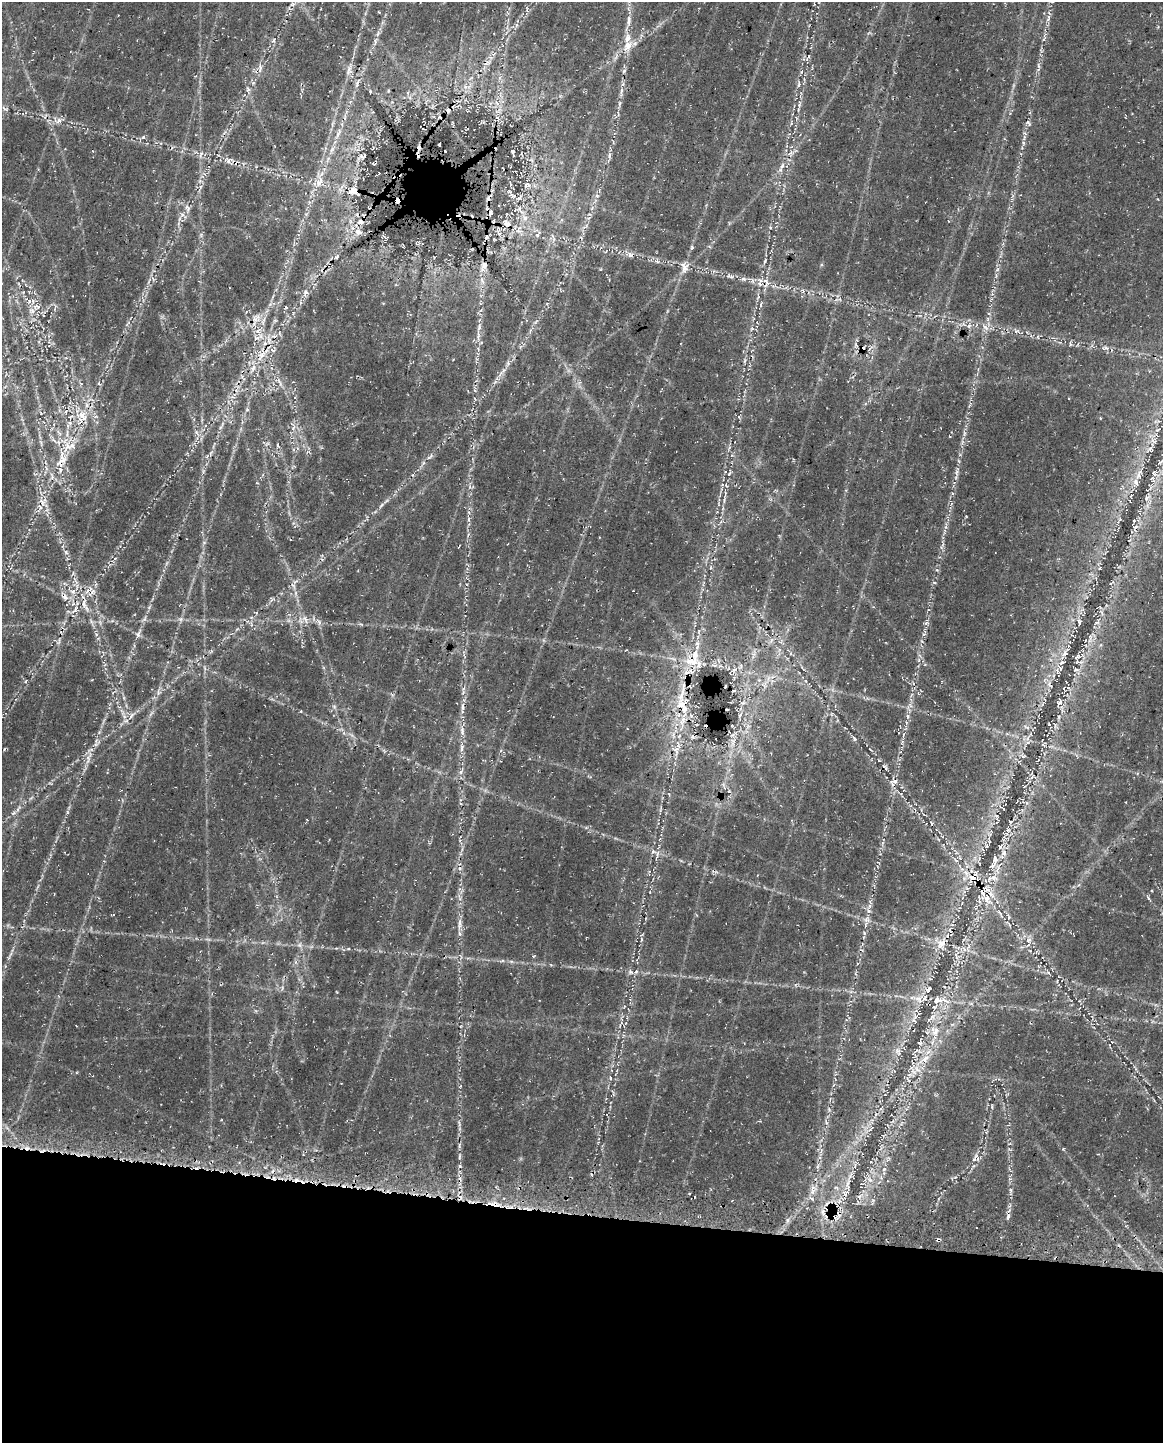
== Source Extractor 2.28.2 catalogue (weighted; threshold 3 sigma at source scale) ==
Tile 10 of 4 x 3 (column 2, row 3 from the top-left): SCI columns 1317-2477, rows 408-1848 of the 4964 x 5196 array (HDU 1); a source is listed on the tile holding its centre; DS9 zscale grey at full resolution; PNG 1165 x 1445 px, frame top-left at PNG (2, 2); no overlay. Shown black and unused: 16% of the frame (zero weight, under 3 of 4 exposures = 14% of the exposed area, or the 3 px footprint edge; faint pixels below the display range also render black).
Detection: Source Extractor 2.28.2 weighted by HDU 2 'WHT'; one run over the whole footprint, this tile lists its part. Background 0.0396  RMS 0.0057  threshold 0.0256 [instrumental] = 3 sigma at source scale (4.5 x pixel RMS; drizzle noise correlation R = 1.50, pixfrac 1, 0.0396/0.0396 arcsec/px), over >= 5 px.
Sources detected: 229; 27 cosmic-ray / hot-pixel residue — not listed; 23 inside a brighter listed object's ellipse — not listed separately; the other 179 listed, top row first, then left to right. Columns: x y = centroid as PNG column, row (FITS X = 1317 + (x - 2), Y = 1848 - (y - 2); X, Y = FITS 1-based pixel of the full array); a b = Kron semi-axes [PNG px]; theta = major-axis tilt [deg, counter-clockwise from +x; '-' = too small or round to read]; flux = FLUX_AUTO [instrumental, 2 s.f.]
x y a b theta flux
292 4 7 5 22 1.7
1048 18 12 5 73 1.9
629 20 17 6 88 3.8
516 25 6 5 - 1.2
378 34 10 5 67 1.8
274 40 6 3 71 0.74
627 46 16 10 57 6.9
1038 66 9 3 -69 0.82
260 68 10 5 -90 2.3
349 70 19 6 73 3.8
624 71 7 4 46 0.87
802 71 6 3 70 0.75
253 83 5 4 - 0.86
357 83 11 4 67 2
798 84 9 4 85 1.2
248 89 7 5 -68 1.2
388 91 5 3 - 0.62
621 91 7 4 72 1.2
799 105 8 3 71 1.2
4 109 11 3 -36 1.1
58 121 13 8 5 3.6
338 133 14 5 67 2.7
143 137 6 5 - 0.86
1024 137 6 4 73 1.2
439 145 3 3 - 1.3
513 151 4 4 - 0.97
201 154 11 3 59 0.89
609 155 8 5 82 1.4
362 157 11 4 20 1.2
228 160 11 8 -16 3.5
782 166 9 5 63 1.7
319 182 15 9 56 6
527 185 11 6 2 2.2
353 191 12 9 -23 5.9
509 191 5 3 - 0.63
597 196 6 3 -18 0.74
489 198 12 5 63 2.5
187 207 10 6 -38 1.9
490 213 8 5 68 1.6
182 215 7 4 -2 1.4
525 218 8 7 - 2.5
360 222 9 7 8 3.5
506 223 15 10 -49 5
358 232 12 7 -19 3.4
537 235 6 5 - 1.2
553 237 9 4 -58 1.3
692 248 5 4 - 0.83
630 255 9 7 0 2.4
336 257 5 4 - 0.79
657 261 7 6 - 1.5
765 261 6 3 72 0.69
484 265 11 7 76 3
822 265 4 3 - 0.69
685 268 16 10 -86 4.3
730 276 12 5 -10 1.9
743 279 7 5 -19 1.5
482 281 8 3 -46 1.1
760 284 10 7 -29 3.8
803 291 6 4 -71 0.89
305 293 11 7 58 2.4
758 297 6 4 71 0.82
36 307 13 9 29 4.7
286 307 4 4 - 0.6
988 319 6 4 -72 1.1
275 320 6 4 42 0.9
985 327 11 6 -45 2.9
258 331 10 7 -46 4
1016 331 6 5 - 1.2
478 333 12 4 -77 1.9
1038 337 6 4 -72 0.7
1070 344 8 3 -78 0.75
1106 348 9 5 3 1.7
863 349 6 4 84 3.6
273 350 9 5 -19 1.5
261 355 22 7 51 7.8
99 383 5 4 - 0.8
247 410 6 4 0 0.64
66 412 6 4 -89 1.1
82 417 22 13 87 13
1158 430 8 2 21 0.61
196 432 7 4 -71 1.2
277 445 5 3 - 0.59
1150 449 6 6 - 1.4
210 454 11 4 79 1.5
429 457 12 4 40 1.5
61 460 31 13 78 16
729 473 6 3 45 0.7
956 473 9 4 89 1.5
1154 473 11 6 -89 2.1
1139 475 18 5 71 3.7
1147 498 7 5 61 1.4
42 502 12 11 - 4.9
381 505 10 3 50 1.4
469 519 6 4 88 1.1
459 547 4 2 - 0.35
66 552 7 5 -47 1.3
115 558 5 3 - 0.7
934 582 5 3 - 0.6
293 586 8 3 -45 0.96
73 591 8 7 - 2.5
65 597 12 7 -63 3.1
85 605 24 6 -64 5.6
75 610 12 6 62 3
180 619 6 6 - 1.4
305 619 14 6 -65 2.9
1079 622 9 5 -82 1.1
927 623 8 4 14 0.99
1097 623 8 4 9 1
251 625 6 4 71 0.85
138 634 10 6 69 1.9
1065 653 10 7 60 2.7
1078 656 10 5 25 1.9
925 664 5 4 - 0.65
734 669 6 4 3 1.1
1076 670 7 4 8 0.95
158 692 7 4 -73 1
681 697 52 18 81 31
1059 702 10 6 7 1.7
462 707 10 4 -90 1.7
727 710 3 2 - 0.92
740 715 7 4 71 0.92
131 716 11 4 50 2.2
907 716 9 4 90 1.6
1059 717 5 3 - 0.62
1027 727 7 4 -19 1.1
462 731 12 6 -85 2.5
855 739 6 4 -74 0.97
733 743 11 3 80 2.1
462 747 14 6 85 2.7
676 750 10 6 -74 2.8
1023 756 7 4 0 0.84
88 759 12 3 -86 1.8
461 771 10 4 62 1.7
895 782 6 4 -13 1.5
1010 821 4 2 - 0.48
931 823 5 3 - 0.54
1008 830 5 5 - 1.2
653 851 6 5 - 1.4
1004 853 9 7 89 2.7
995 859 18 7 -88 4.2
973 877 18 12 47 9.1
993 877 12 7 2 3.7
1148 898 6 4 -70 0.78
987 899 15 10 -78 7.7
868 911 6 6 - 1.4
999 912 10 4 -50 1.4
1008 917 9 4 -71 1.5
867 919 9 8 - 2.4
459 924 19 5 84 3.4
641 939 6 4 -88 0.88
1028 940 8 6 18 2.4
941 944 16 12 -81 6.9
299 945 6 6 - 1.5
956 956 12 4 -66 2.2
636 972 7 4 20 1
928 989 11 5 46 1.7
918 999 12 7 -27 4.1
937 1000 17 11 10 7.4
932 1017 8 6 45 2.1
935 1031 14 12 -64 7.2
920 1043 8 5 -18 1.2
914 1053 7 4 69 1.1
925 1058 12 6 30 4.1
610 1078 5 3 - 0.53
908 1080 10 2 -50 0.96
1063 1149 4 3 - 0.47
459 1157 9 4 89 1.2
977 1158 13 6 -53 2.3
884 1169 5 4 - 0.98
460 1178 7 4 73 1.5
870 1180 8 4 -44 1.8
848 1184 18 6 86 4
1010 1190 7 4 -89 0.96
812 1191 9 5 71 2.3
860 1196 8 4 44 1.5
495 1204 16 5 -15 4.5
827 1216 18 9 1 6.6
1008 1216 8 5 79 1.5
938 1240 4 3 - 1.4
Overlapping masked pixels (flux is a lower limit): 24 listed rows (the first 20) at x y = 362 157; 228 160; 782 166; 353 191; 489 198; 360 222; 506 223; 630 255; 760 284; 863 349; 261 355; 82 417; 61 460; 42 502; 65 597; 85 605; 681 697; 727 710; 973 877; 987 899
Unlisted compact peaks at least as high as the median listed source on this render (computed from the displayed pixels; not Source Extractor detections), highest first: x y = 864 933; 348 949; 966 516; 873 1200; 955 1177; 829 1110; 149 607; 897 1051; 924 634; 997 270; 937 570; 992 1106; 144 619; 337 992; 257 483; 551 965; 965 433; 504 370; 508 363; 1027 803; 787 1220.